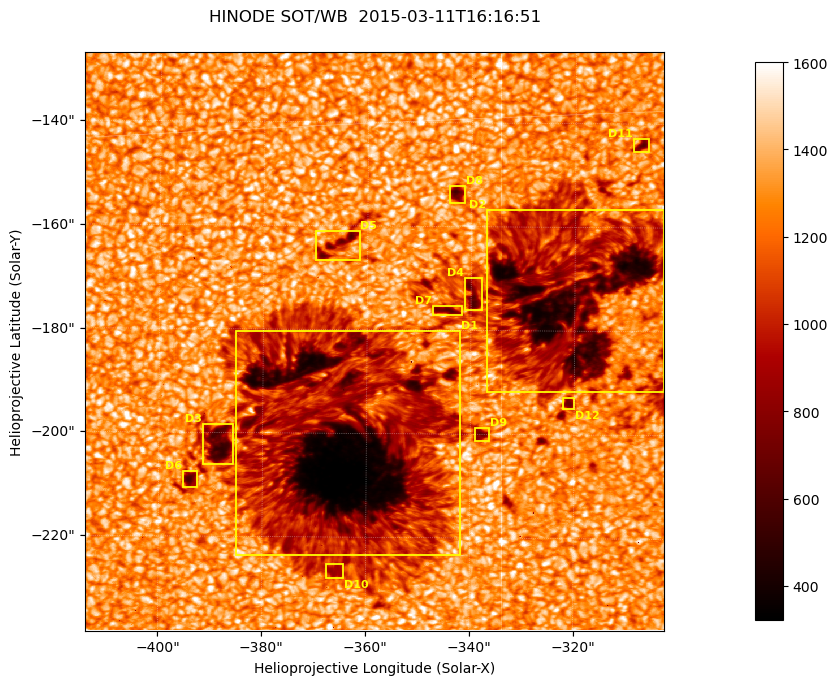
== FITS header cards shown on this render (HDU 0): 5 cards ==
TELESCOP= 'HINODE'
INSTRUME= 'SOT/WB'
DATE_OBS= '2015-03-11T16:16:51.505'
CTYPE1  = 'Solar-X'
CTYPE2  = 'Solar-Y'

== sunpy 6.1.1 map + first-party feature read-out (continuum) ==
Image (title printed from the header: HINODE SOT/WB  2015-03-11T16:16:51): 1024 x 1024 px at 0.109 arcsec/px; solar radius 966 arcsec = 8862 px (partial field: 0.4% of the solar disc is inside the frame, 100% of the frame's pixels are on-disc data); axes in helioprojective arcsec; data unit not stated in the header (colour bar unlabelled)
Orientation: roll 0.412 deg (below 1 deg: not rotated)
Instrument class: CONTINUUM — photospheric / low-chromospheric filtergram (blue cont 4504): granulation and sunspots, dark-feature search
Dark features (sunspots / pores): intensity divided by the frame's on-disc median (partial field: no limb-darkening profile); reference = the frame's on-disc median (the 8%-of-disc-diameter window exceeds this field); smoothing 3 px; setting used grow <= 0.75, no closing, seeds <= 0.75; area >= 262 px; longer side >= 12 px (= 1.3 arcsec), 6 px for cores <= 0.7; partial field; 12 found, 12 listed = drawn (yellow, D1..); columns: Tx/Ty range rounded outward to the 1 arcsec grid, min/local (2 s.f., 1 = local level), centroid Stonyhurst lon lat
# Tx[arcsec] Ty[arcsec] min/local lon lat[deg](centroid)
D1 -386..-341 -224..-180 0.23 -23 -19
D2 -337..-302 -192..-156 0.29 -20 -17
D3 -392..-385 -206..-198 0.39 -25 -19
D4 -342..-338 -176..-169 0.47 -21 -17
D5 -370..-361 -167..-161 0.48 -23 -16
D6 -396..-392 -211..-207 0.46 -25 -19
D7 -348..-341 -178..-175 0.5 -22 -17
D8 -345..-341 -156..-152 0.44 -22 -16
D9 -340..-336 -202..-198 0.52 -22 -19
D10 -368..-364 -228..-225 0.66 -24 -20
D11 -309..-305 -146..-142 0.49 -19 -15
D12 -323..-320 -196..-192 0.54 -20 -18